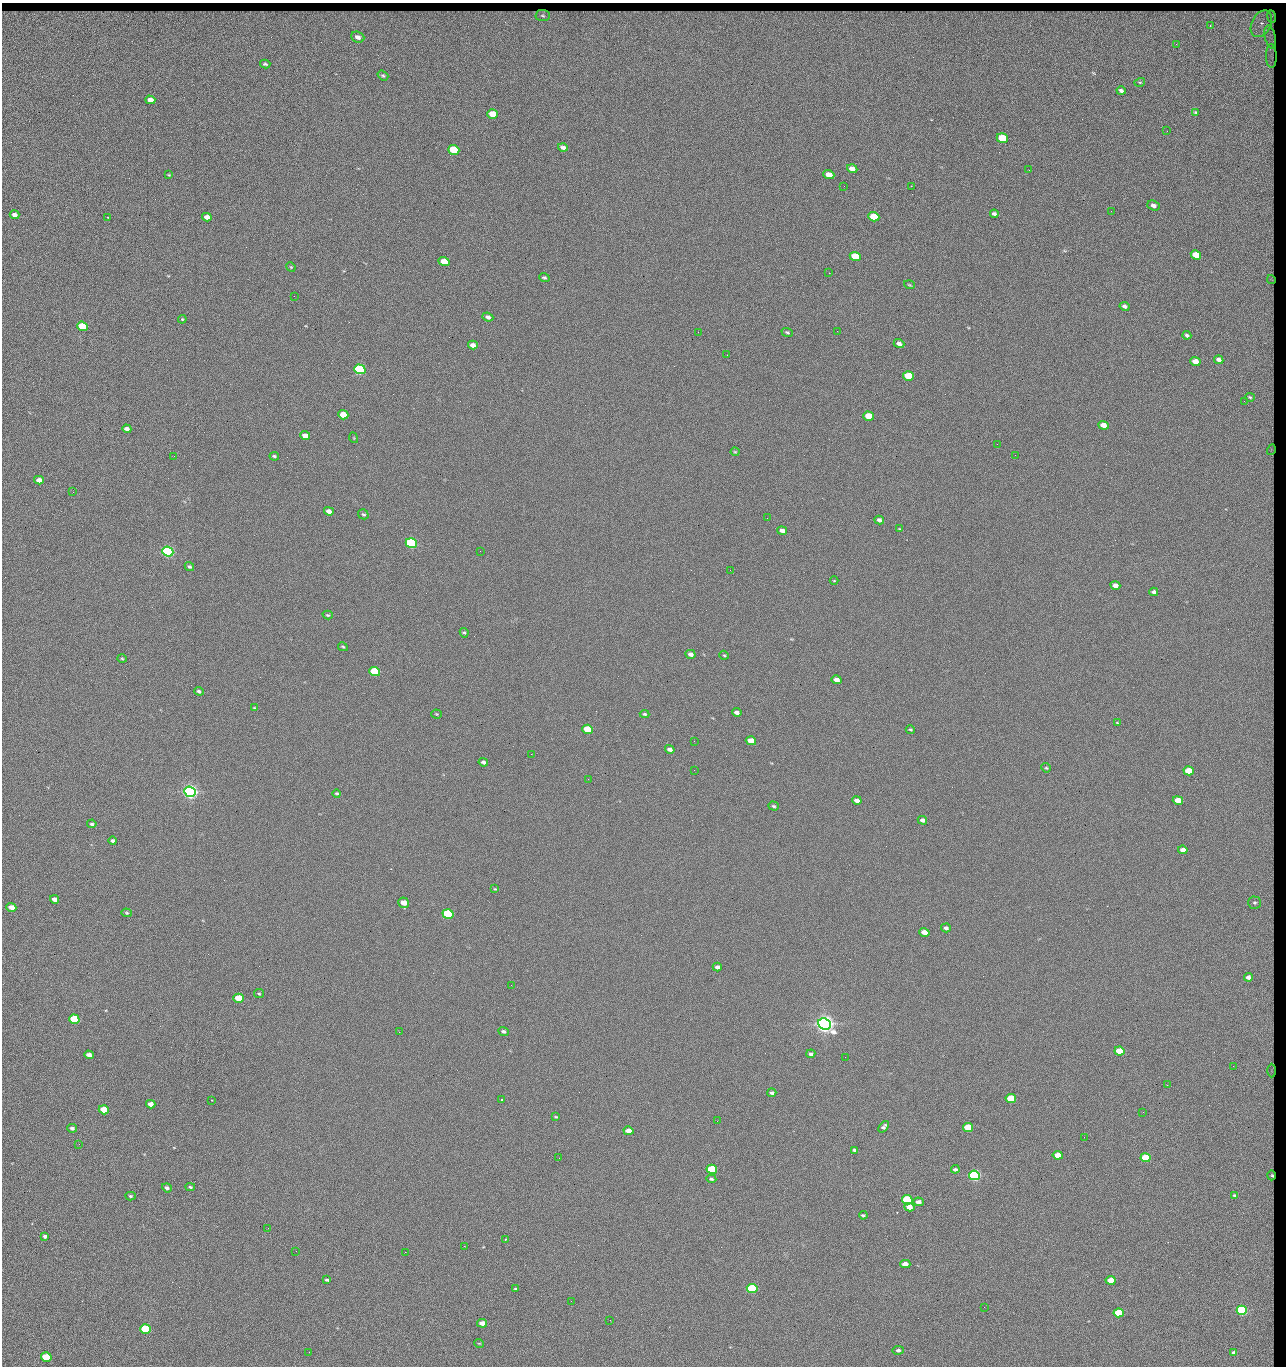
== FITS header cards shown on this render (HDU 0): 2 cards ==
NAXIS1  =                 1284 / length of data axis 1
NAXIS2  =                 1364 / length of data axis 2

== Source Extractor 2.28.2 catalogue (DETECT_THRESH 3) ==
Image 1284 x 1364 px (HDU 0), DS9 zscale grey, 1 PNG px = 1 image px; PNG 1288 x 1368 px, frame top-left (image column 1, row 1364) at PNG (2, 3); each listed source drawn as its Kron ellipse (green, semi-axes under 4 px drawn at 4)
Background 124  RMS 14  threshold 43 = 3 sigma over >= 5 px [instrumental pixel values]
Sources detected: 200; all 200 listed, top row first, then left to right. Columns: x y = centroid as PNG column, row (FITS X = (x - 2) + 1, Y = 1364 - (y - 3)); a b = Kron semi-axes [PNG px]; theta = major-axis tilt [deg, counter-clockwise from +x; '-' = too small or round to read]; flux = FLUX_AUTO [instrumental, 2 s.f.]
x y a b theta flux
543 16 7 5 -4 2.0e+03
1272 16 6 3 -81 1.9e+03
1261 24 14 9 63 1.5e+04
1210 26 3 2 - 5.8e+02
358 37 7 5 -21 5.5e+03
1270 37 12 5 -77 5.1e+03
1176 44 3 2 - 1.2e+03
1271 56 12 5 -88 2.6e+03
265 64 5 4 - 1.6e+03
383 76 6 4 -38 1.5e+03
1140 82 5 3 - 9.5e+02
1121 91 4 3 - 2.7e+03
150 100 5 4 - 8.7e+03
1196 112 3 2 - 9.6e+02
493 114 5 4 - 2.3e+04
1167 131 2 2 - 1.2e+03
1002 138 6 4 -20 4.4e+04
563 147 5 3 - 3.5e+03
454 150 6 4 -19 5.4e+04
852 169 5 4 - 6.4e+03
1029 170 2 2 - 1.9e+03
169 175 4 3 - 7.8e+02
829 175 5 4 - 1.6e+04
844 186 2 2 - 2.2e+03
911 186 2 2 - 1.8e+04
1153 206 6 4 -23 3.8e+03
1111 211 2 2 - 8.1e+02
994 214 4 3 - 2.6e+03
14 215 5 4 - 4.8e+03
107 217 2 2 - 6.7e+02
207 217 5 4 - 6.0e+03
874 217 5 4 - 2.9e+04
1196 255 5 4 - 2.4e+04
855 257 5 4 - 4.1e+04
444 262 5 4 - 2.0e+04
291 267 5 4 - 1.0e+03
829 273 2 2 - 2.7e+04
544 277 5 4 - 1.7e+03
1271 279 4 2 - 9.4e+02
909 285 5 3 - 9.6e+02
294 296 2 2 - 7.1e+02
1125 306 5 4 - 2.6e+03
488 317 5 4 - 3.2e+03
182 319 4 4 - 9.5e+02
82 326 5 4 - 5.2e+04
837 331 2 2 - 5.7e+02
698 332 2 2 - 3.4e+03
787 332 6 4 -20 1.3e+03
1187 335 4 3 - 2.1e+03
899 344 5 4 - 3.9e+03
473 345 5 4 - 5.1e+03
727 355 2 2 - 4.8e+02
1219 360 4 3 - 3.7e+03
1195 361 5 4 - 9.8e+03
360 369 5 5 - 1.6e+05
908 376 5 4 - 4.0e+04
1250 397 5 4 - 1.3e+03
1244 401 2 2 - 1.3e+03
343 415 5 4 - 2.0e+04
869 416 5 4 - 3.3e+04
1103 425 5 4 - 1.0e+04
127 429 4 4 - 4.9e+03
305 436 5 4 - 9.1e+03
354 438 5 3 - 7.4e+02
997 444 2 2 - 3.2e+03
1271 450 5 3 - 8.2e+02
735 452 4 4 - 8.9e+02
1015 455 2 2 - 4.4e+02
174 456 2 2 - 3.1e+03
274 456 5 3 - 1.5e+03
39 480 5 4 - 6.0e+03
73 492 3 2 - 9.6e+02
329 511 5 4 - 5.2e+03
363 514 5 4 - 1.6e+03
767 518 2 2 - 4.3e+02
879 520 5 4 - 3.4e+03
900 529 4 3 - 1.1e+03
782 530 5 4 - 4.9e+03
411 543 5 5 - 2.0e+05
168 551 5 5 - 3.2e+05
480 551 2 2 - 2.7e+03
189 567 5 4 - 1.8e+03
730 570 2 2 - 6.8e+02
834 581 4 3 - 7.6e+02
1115 586 5 4 - 5.3e+03
1154 592 4 4 - 2.3e+03
328 615 5 3 - 1.2e+03
464 633 5 4 - 1.3e+03
343 647 5 3 - 1.2e+03
691 654 5 4 - 5.1e+03
724 655 5 4 - 1.2e+03
122 659 5 3 - 9.6e+02
375 672 5 4 - 9.1e+04
836 680 5 4 - 7.3e+03
199 691 5 3 - 1.9e+03
255 708 4 3 - 1.0e+03
737 712 5 4 - 4.0e+03
436 714 5 4 - 1.0e+03
645 714 5 3 - 1.4e+03
1117 723 3 2 - 6.9e+02
588 729 5 4 - 4.8e+04
910 729 5 3 - 1.3e+03
694 741 3 2 - 7.4e+02
751 741 5 4 - 1.5e+04
670 749 5 3 - 3.7e+03
531 754 2 2 - 3.1e+03
483 762 5 4 - 2.5e+03
1046 768 5 4 - 1.1e+03
694 770 2 2 - 2.1e+03
1189 771 5 4 - 2.7e+04
588 779 2 2 - 4.6e+02
190 792 6 5 - 7.0e+05
337 793 4 3 - 1.3e+03
857 800 5 4 - 5.6e+03
1178 800 5 4 - 1.3e+04
774 806 5 4 - 1.6e+03
922 820 5 4 - 3.7e+03
92 824 4 3 - 1.8e+03
113 841 4 4 - 2.2e+03
1183 850 5 4 - 6.0e+03
495 889 4 3 - 7.1e+02
55 899 5 4 - 5.5e+03
404 903 5 5 - 1.3e+04
1255 903 6 6 - 2.2e+03
11 907 5 4 - 9.8e+03
127 913 5 4 - 1.1e+03
448 914 5 4 - 1.2e+05
946 928 5 4 - 2.8e+03
924 932 5 4 - 9.5e+03
717 967 4 4 - 3.5e+03
1248 977 4 4 - 4.2e+03
511 985 2 2 - 2.0e+03
259 994 5 4 - 1.2e+03
239 998 5 4 - 3.3e+04
74 1019 5 4 - 5.4e+04
824 1024 7 5 -22 1.0e+06
503 1031 5 4 - 2.2e+03
399 1032 2 2 - 5.3e+03
1119 1051 5 4 - 2.9e+04
811 1054 4 3 - 2.1e+03
89 1055 5 4 - 6.3e+03
845 1057 2 2 - 1.3e+03
1233 1066 2 2 - 1.6e+03
1272 1071 7 3 -90 1.1e+03
1167 1085 2 2 - 2.7e+03
772 1093 4 4 - 2.2e+03
1011 1099 5 4 - 4.8e+04
212 1100 3 2 - 5.8e+02
502 1100 3 2 - 1.0e+03
151 1104 5 4 - 7.2e+03
104 1110 5 4 - 3.2e+04
1143 1112 3 2 - 9.1e+02
555 1117 3 2 - 8.6e+02
717 1121 3 2 - 9.4e+02
884 1127 6 4 48 2.6e+03
72 1128 5 4 - 2.1e+03
968 1128 5 4 - 4.4e+04
628 1131 5 4 - 9.1e+03
1084 1137 2 2 - 4.0e+02
79 1144 2 2 - 2.5e+03
854 1150 4 3 - 1.8e+03
1058 1155 5 4 - 1.7e+04
559 1158 2 2 - 9.7e+02
1145 1158 5 4 - 5.8e+04
712 1169 5 4 - 7.9e+04
955 1169 4 3 - 2.2e+03
974 1175 5 5 - 2.8e+05
1272 1175 5 3 - 1.8e+03
711 1179 5 4 - 1.6e+03
190 1187 5 3 - 1.4e+03
167 1188 5 4 - 2.6e+03
1234 1195 3 2 - 9.1e+02
130 1196 5 4 - 1.5e+03
907 1200 5 4 - 8.5e+04
919 1202 5 4 - 3.8e+03
909 1207 5 4 - 9.8e+03
863 1215 4 3 - 1.5e+03
268 1228 2 2 - 2.2e+03
45 1236 4 3 - 2.2e+03
505 1240 3 2 - 6.6e+02
464 1246 2 2 - 7.2e+03
296 1251 2 2 - 1.6e+03
405 1252 2 2 - 5.2e+03
905 1264 5 4 - 9.1e+03
327 1280 4 2 - 1.5e+03
1111 1280 5 4 - 1.4e+04
516 1289 3 3 - 1.4e+03
752 1289 5 4 - 8.0e+04
571 1301 2 2 - 4.5e+02
984 1307 2 2 - 2.6e+03
1242 1310 5 4 - 1.9e+05
1119 1313 5 4 - 4.6e+04
610 1320 3 2 - 8.6e+02
482 1323 5 4 - 7.8e+03
146 1329 5 4 - 1.0e+05
479 1343 5 3 - 7.0e+02
898 1350 5 4 - 2.2e+03
309 1352 2 2 - 1.4e+03
1234 1353 4 3 - 3.0e+03
46 1357 5 4 - 5.5e+04

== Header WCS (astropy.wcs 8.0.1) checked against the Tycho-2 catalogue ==
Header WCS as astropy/WCSLIB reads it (CRVAL/CRPIX/CD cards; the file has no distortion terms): RA---TAN/DEC--TAN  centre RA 15:41:43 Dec +51:58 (235.43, +51.97 deg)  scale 1.26 arcsec/px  FOV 26.9' x 28.5'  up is +92 deg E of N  parity flipped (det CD > 0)
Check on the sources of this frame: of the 60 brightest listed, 11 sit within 2.0 arcsec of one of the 12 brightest Tycho-2 stars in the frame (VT <= 12.29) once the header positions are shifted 0.50 arcsec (0.26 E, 0.43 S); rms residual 0.98 arcsec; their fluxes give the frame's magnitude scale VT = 24.59 - 2.5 log10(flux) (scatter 0.15 mag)
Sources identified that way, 11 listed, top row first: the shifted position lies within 2.0 arcsec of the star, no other Tycho-2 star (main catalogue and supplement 1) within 4.0 arcsec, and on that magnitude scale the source's flux lands within +1.5 / -3 mag of the star's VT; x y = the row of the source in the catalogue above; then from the Tycho-2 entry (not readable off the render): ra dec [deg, ICRS J2000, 3 dp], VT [Tycho-2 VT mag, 2 dp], TYC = Tycho-2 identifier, HIP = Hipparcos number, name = IAU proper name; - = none
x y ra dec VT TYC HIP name
360 369 235.614 +52.064 11.61 3489-1132-1 - -
411 543 235.514 +52.049 11.19 3489-1407-1 - -
168 551 235.515 +52.133 11.12 3489-1380-1 - -
190 792 235.378 +52.130 9.31 3489-1322-1 76850 -
448 914 235.303 +52.042 11.52 3489-958-1 - -
824 1024 235.232 +51.912 9.59 3489-824-1 - -
974 1175 235.143 +51.862 10.97 3489-1016-1 - -
907 1200 235.131 +51.886 12.29 3489-908-1 - -
752 1289 235.084 +51.941 11.45 3489-1346-1 - -
1242 1310 235.062 +51.771 11.53 3489-1453-1 - -
146 1329 235.075 +52.152 11.74 3489-912-1 - -